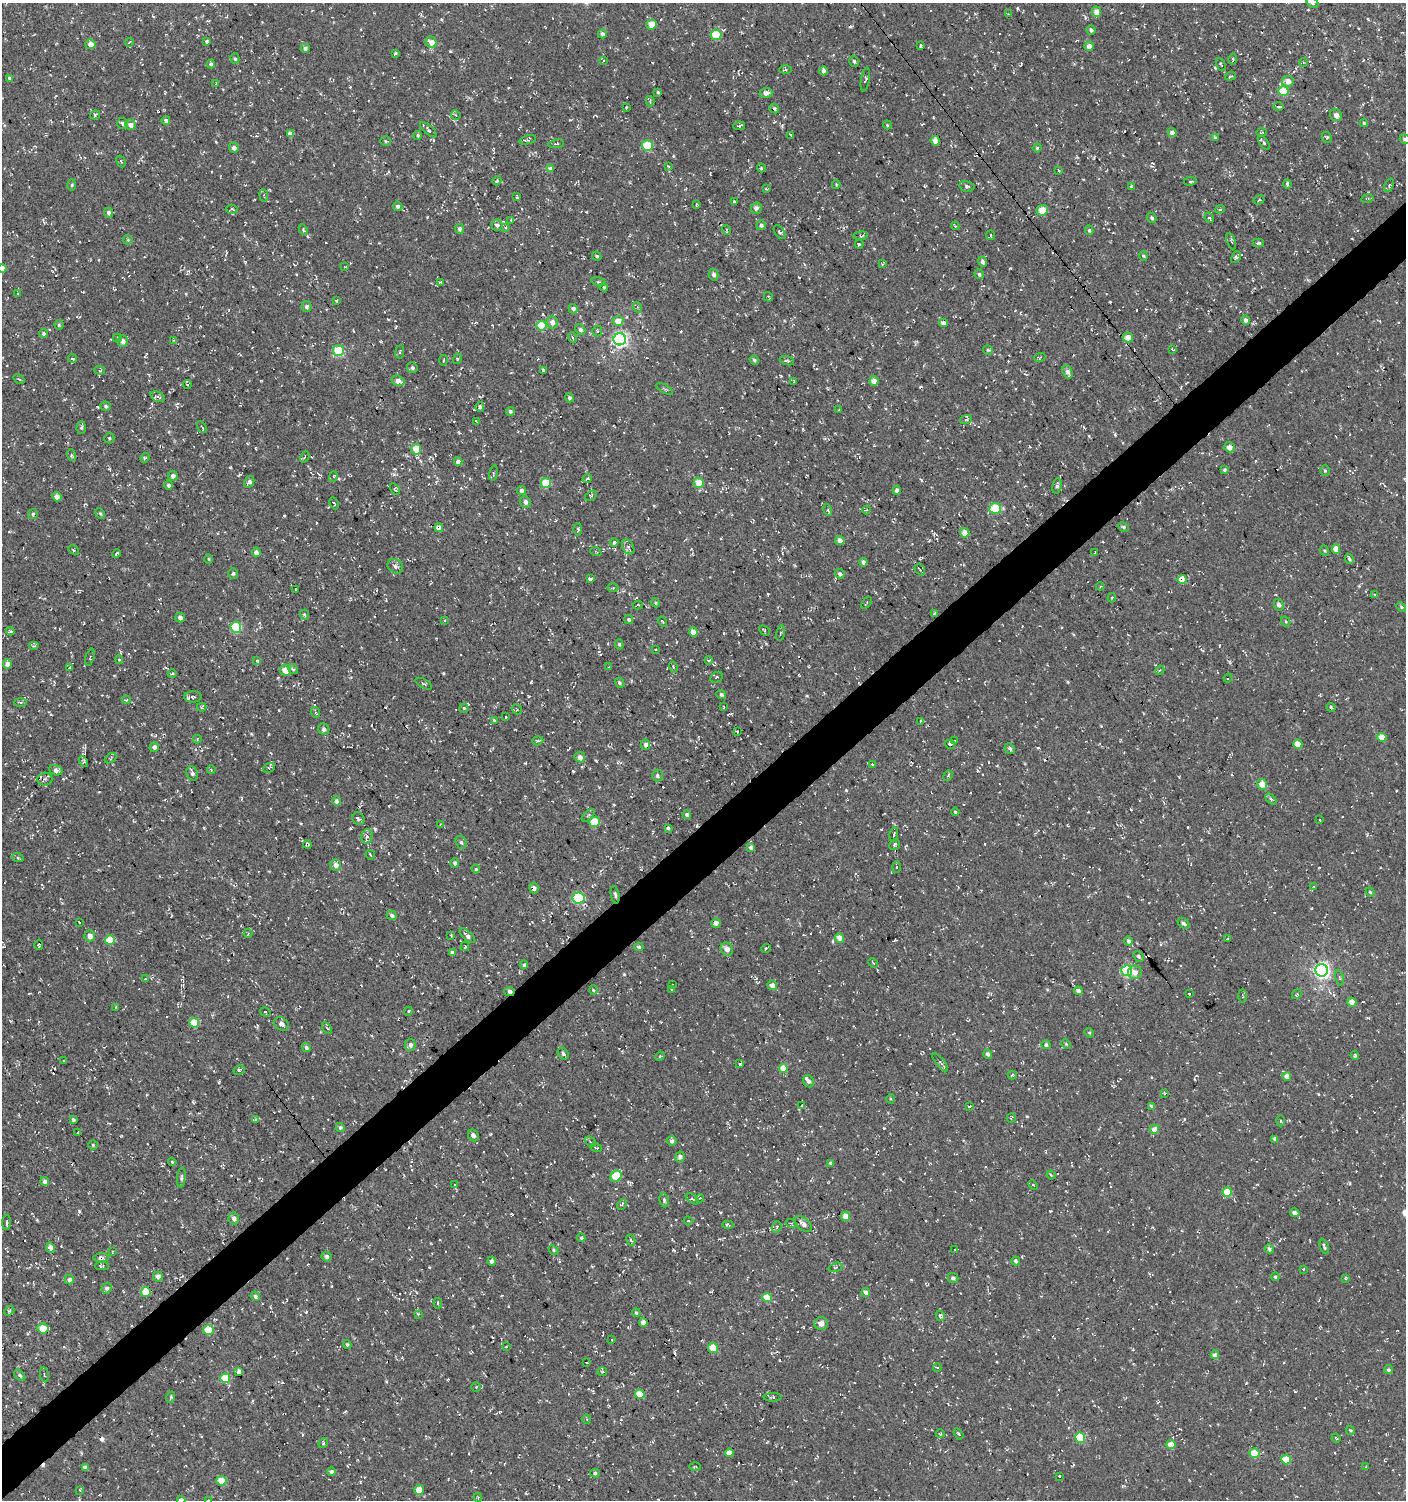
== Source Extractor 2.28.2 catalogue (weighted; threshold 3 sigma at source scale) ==
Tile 7 of 4 x 4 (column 3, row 2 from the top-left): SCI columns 3009-4412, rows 2999-4496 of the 5951 x 5996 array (HDU 1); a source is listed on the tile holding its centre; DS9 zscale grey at full resolution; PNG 1408 x 1502 px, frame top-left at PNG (2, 3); each listed source drawn as its Kron ellipse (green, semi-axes under 4 px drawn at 4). Shown black and unused: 4% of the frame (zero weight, under 3 of 4 exposures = <1% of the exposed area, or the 3 px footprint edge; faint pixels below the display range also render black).
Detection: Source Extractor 2.28.2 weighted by HDU 2 'WHT'; one run over the whole footprint, this tile lists its part. Background -5.00e-04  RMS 0.0054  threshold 0.0242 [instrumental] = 3 sigma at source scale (4.5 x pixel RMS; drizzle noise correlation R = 1.50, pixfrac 1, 0.0396/0.0396 arcsec/px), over >= 5 px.
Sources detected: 781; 64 cosmic-ray / hot-pixel residue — neither listed nor drawn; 2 inside a brighter listed object's ellipse — not listed separately; of the other 715, all 500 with FLUX_AUTO >= 0.53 (the completeness limit of this list) listed and drawn (215 fainter detections not listed), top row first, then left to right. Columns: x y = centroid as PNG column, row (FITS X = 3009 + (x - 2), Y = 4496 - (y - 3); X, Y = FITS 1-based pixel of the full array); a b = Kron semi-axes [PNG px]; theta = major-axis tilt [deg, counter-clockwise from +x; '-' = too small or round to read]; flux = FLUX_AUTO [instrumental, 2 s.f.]
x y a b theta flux
1312 3 6 5 - 1
1096 12 5 4 - 4.4
1008 14 4 3 - 0.55
651 25 5 5 - 7.2
1091 30 4 3 - 1.2
602 34 4 4 - 2
716 35 5 5 - 16
207 41 4 3 - 2.5
129 42 4 3 - 0.65
431 42 6 5 - 4.3
90 44 5 5 - 4.5
921 45 4 3 - 1.2
1089 46 5 4 - 3.5
305 48 4 4 - 1.3
396 53 4 3 - 0.75
235 59 5 4 - 0.85
1233 59 5 3 - 0.67
603 60 4 3 - 0.63
854 61 6 4 -73 1.1
1303 62 4 3 - 0.55
211 64 4 4 - 0.94
1221 64 6 3 -61 0.59
786 70 6 3 1 0.72
823 71 4 3 - 1.7
1230 76 5 4 - 0.64
9 78 4 4 - 1
865 80 12 4 81 1
1288 81 6 5 - 4
216 83 3 3 - 0.54
1283 91 5 5 - 19
658 92 4 3 - 0.72
766 93 6 5 - 2.2
650 101 5 4 - 0.94
1279 106 5 3 - 1.6
626 107 3 2 - 0.56
774 108 5 4 - 1.1
95 115 5 3 - 0.68
456 115 5 4 - 0.65
1336 115 6 5 - 2.7
166 121 4 4 - 1.8
123 123 5 5 - 1.2
1364 123 4 4 - 0.76
131 125 5 5 - 2.8
887 125 4 3 - 0.58
739 126 6 4 9 0.84
428 130 10 4 -42 1.4
1172 132 4 4 - 2.9
1262 132 5 2 - 0.54
290 134 4 4 - 3.2
418 135 4 4 - 0.79
791 135 3 2 - 0.76
1327 137 6 4 -62 0.89
1215 138 4 4 - 1.4
1405 139 5 4 - 1.5
528 140 8 4 15 1
385 141 5 4 - 0.66
935 141 5 4 - 3.7
1264 142 8 4 -57 1.1
556 144 8 2 10 0.73
647 146 5 5 - 21
234 148 5 5 - 2.1
1037 148 4 4 - 0.68
121 162 6 3 -61 0.61
668 166 3 3 - 0.6
761 168 4 3 - 0.62
551 169 4 4 - 3.5
1059 171 4 3 - 0.63
497 181 5 4 - 1
1190 181 6 3 7 0.76
1287 184 4 3 - 1.4
72 185 6 4 88 0.78
836 185 4 3 - 0.6
1389 185 7 4 68 0.99
967 186 7 5 -11 1.2
1131 187 4 3 - 0.61
766 189 3 3 - 0.6
264 195 6 3 -83 0.62
517 197 4 3 - 0.76
1367 198 6 3 10 0.56
1259 200 6 3 33 0.7
734 201 3 3 - 1.4
696 205 4 3 - 0.64
398 206 5 4 - 1.5
756 208 6 5 - 1.8
232 209 6 4 1 0.81
1220 209 4 4 - 0.74
1042 210 6 5 - 8.5
108 213 5 4 - 1.9
1152 218 5 4 - 0.83
1209 218 5 3 - 0.77
511 220 3 3 - 0.54
497 225 5 5 - 1.9
761 225 5 4 - 1.6
955 226 4 3 - 0.61
506 227 4 3 - 1.5
303 229 5 4 - 1.1
460 229 5 4 - 1.8
726 230 5 3 - 0.71
1089 230 5 4 - 0.77
780 232 8 4 -56 1.3
991 235 4 2 - 0.58
861 236 7 4 6 1
128 240 5 4 - 0.69
1231 241 9 3 -69 0.61
1258 243 6 4 1 1.1
859 244 4 3 - 0.8
597 256 5 3 - 0.72
1143 256 5 4 - 0.64
1236 257 6 4 62 0.96
983 262 5 4 - 1.9
882 264 4 3 - 0.57
345 267 3 2 - 0.55
2 268 4 4 - 4.1
979 274 5 4 - 1.1
714 275 6 5 - 2
440 282 3 3 - 0.71
599 282 7 4 -16 0.77
604 287 4 4 - 0.85
18 294 3 3 - 1.1
768 297 5 3 - 0.73
337 300 3 2 - 0.65
306 307 5 5 - 1.8
637 307 5 3 - 0.7
573 309 5 4 - 1.7
1246 320 4 4 - 1.8
618 321 5 5 - 5.3
552 322 6 5 - 3.2
943 323 4 4 - 3.4
59 325 4 4 - 0.68
542 326 5 5 - 23
580 330 6 4 -47 1.4
597 331 5 5 - 0.8
43 333 4 4 - 0.96
1128 337 5 5 - 4.4
117 338 4 4 - 0.75
573 338 5 3 - 0.67
620 339 6 6 - 140
174 340 4 4 - 0.62
122 341 5 5 - 3.4
988 350 5 5 - 0.74
1173 350 4 2 - 0.57
338 351 5 5 - 22
400 352 6 3 82 0.65
1040 357 6 3 20 0.57
72 358 4 3 - 0.73
457 359 5 3 - 0.62
443 360 5 3 - 0.57
754 360 5 4 - 1
787 361 7 3 -18 0.76
412 368 5 5 - 1.2
100 370 5 4 - 0.68
543 370 3 3 - 1.7
1067 372 7 4 -69 2.6
19 379 6 3 -35 0.58
398 381 6 5 - 3.5
874 381 5 4 - 3.8
794 382 3 3 - 1.3
187 384 4 4 - 0.72
665 389 9 3 -29 0.72
158 397 7 5 -22 1.6
569 398 5 4 - 1.2
106 406 5 4 - 1
480 407 5 4 - 1.1
839 410 3 2 - 0.62
510 411 4 4 - 1.1
966 419 6 3 19 0.81
476 421 4 2 - 0.54
81 427 6 5 - 0.95
202 427 6 3 -57 0.74
109 438 5 5 - 0.92
1230 447 5 5 - 2.9
416 449 5 5 - 9.4
71 455 6 3 -71 0.8
305 457 6 3 61 0.81
145 458 5 4 - 0.71
458 461 4 4 - 2.6
1224 470 4 4 - 0.96
1325 471 5 4 - 0.71
493 473 8 3 79 0.67
173 476 5 4 - 2.4
333 476 5 4 - 0.74
587 479 5 4 - 1.3
249 482 6 5 - 2.2
546 483 5 5 - 19
699 483 5 5 - 8.9
169 485 4 4 - 1.6
1057 486 8 4 80 1.4
395 489 6 4 -60 0.68
897 490 4 3 - 2.2
521 491 4 4 - 1.5
591 496 6 4 30 0.75
57 497 5 4 - 2.7
525 502 6 5 - 1.7
334 503 6 2 -64 0.56
995 508 6 5 - 18
828 510 6 3 -74 0.68
866 510 4 3 - 0.71
100 513 5 3 - 0.71
33 514 5 4 - 0.93
1124 527 6 4 -28 0.85
439 528 4 4 - 1.7
578 529 6 4 -89 0.81
965 533 5 4 - 5.5
840 541 5 4 - 3.4
614 543 4 3 - 1.1
628 547 8 5 -63 1.2
1336 549 4 4 - 5.1
74 550 5 3 - 0.64
1325 551 5 3 - 0.58
256 552 5 4 - 2.6
596 552 6 3 -21 0.54
117 553 4 3 - 1
1095 553 3 2 - 0.58
209 559 5 3 - 0.54
1349 559 5 3 - 0.98
863 562 4 4 - 2.1
395 566 8 6 -38 1.8
920 570 6 4 -48 0.99
233 573 5 5 - 1.2
840 574 5 4 - 1.6
590 579 3 3 - 8.7
1182 580 4 4 - 9
1100 586 4 3 - 0.55
613 588 5 3 - 0.68
295 589 3 2 - 0.76
1375 595 4 3 - 0.96
1112 598 4 3 - 0.65
655 603 5 4 - 0.7
866 603 7 2 54 0.59
638 605 5 3 - 1
1279 605 6 4 -72 1.6
1401 607 5 3 - 0.67
934 613 3 2 - 0.63
305 615 5 3 - 0.66
180 617 5 4 - 2.6
445 620 4 3 - 0.58
629 620 5 4 - 1.1
662 622 5 3 - 0.6
1286 622 5 3 - 0.59
236 627 6 5 - 28
764 630 6 3 -44 0.54
10 631 4 4 - 0.88
693 632 4 4 - 4
780 633 8 3 77 0.7
619 644 5 4 - 0.89
33 646 5 4 - 0.84
655 649 3 2 - 0.6
90 657 9 3 74 0.84
119 660 4 4 - 0.75
257 660 4 4 - 0.61
709 660 4 3 - 0.62
7 664 4 4 - 2.8
70 667 4 3 - 0.57
609 667 3 2 - 1.1
673 667 5 3 - 0.58
293 669 5 4 - 1
286 670 5 5 - 7.1
1160 670 5 3 - 0.53
172 674 4 3 - 0.54
716 677 7 5 27 0.85
1228 678 4 3 - 3
619 683 5 4 - 0.97
424 684 9 3 -29 0.74
721 694 5 4 - 1.2
193 697 8 5 1 1.5
126 700 4 4 - 0.57
21 702 6 3 0 0.71
202 707 4 4 - 0.83
724 707 3 3 - 0.54
1331 707 4 3 - 0.74
464 708 4 4 - 0.66
517 709 5 4 - 0.71
315 712 5 3 - 0.61
506 717 3 2 - 0.53
494 720 4 3 - 0.74
921 721 4 2 - 1.1
324 729 6 5 - 1.6
737 732 3 2 - 0.7
1382 737 4 4 - 6.6
197 739 4 3 - 0.7
538 741 6 4 18 0.75
954 741 3 3 - 0.69
950 744 5 3 - 1.1
1298 744 5 4 - 5.2
645 745 5 4 - 1.7
154 747 5 4 - 1.7
1010 749 5 5 - 1.7
580 757 5 5 - 2.7
111 758 6 4 36 0.66
83 762 5 3 - 0.81
873 764 3 3 - 1.3
269 768 6 4 24 1.1
56 770 7 5 -21 1.9
211 770 4 4 - 0.55
192 773 7 5 -65 1.7
657 776 6 5 - 1.3
948 776 5 3 - 0.79
45 779 7 6 - 2.4
1262 784 5 5 - 6.4
1271 799 6 4 -45 0.94
337 801 5 4 - 2.3
955 812 4 4 - 0.59
588 815 8 3 44 0.7
687 815 4 3 - 1.7
358 819 6 5 - 1.5
1320 820 3 2 - 0.53
595 822 5 5 - 12
440 825 4 3 - 0.53
668 828 4 3 - 0.54
894 834 7 3 81 0.71
367 836 7 5 78 1.9
461 842 7 5 -71 1.1
307 844 4 3 - 0.72
895 844 6 5 - 1.1
751 847 4 4 - 1.9
370 855 5 3 - 0.6
18 858 6 3 -19 0.64
455 863 4 4 - 1.7
336 865 5 5 - 2.9
897 867 5 4 - 0.69
476 869 4 4 - 0.68
1313 886 3 2 - 0.53
534 888 5 4 - 2.3
1370 892 4 4 - 0.72
615 895 9 4 -80 1
578 898 6 5 - 37
392 915 5 4 - 1.6
79 922 3 2 - 0.6
716 923 5 4 - 2.1
1184 923 7 4 -41 1.2
248 933 4 4 - 0.58
451 935 3 3 - 0.66
90 936 5 5 - 3.7
467 936 9 4 -41 2.4
839 938 5 4 - 4.3
1228 939 4 2 - 0.63
110 940 5 5 - 12
1129 941 5 4 - 1.4
39 945 5 3 - 1.7
465 946 4 3 - 0.62
639 947 4 3 - 1.1
766 948 5 3 - 1.1
727 949 7 6 - 2.9
452 952 4 4 - 2
1138 956 6 4 -47 1.1
873 963 5 3 - 0.63
524 965 4 3 - 1.1
1322 970 6 6 - 160
1127 971 5 5 - 52
1135 972 7 6 - 3.2
1339 978 8 3 -80 0.89
145 979 3 3 - 0.56
672 985 3 2 - 0.77
772 985 5 4 - 2.8
671 989 3 2 - 0.62
593 990 5 3 - 0.58
1078 991 4 4 - 1.9
509 992 5 4 - 1.8
1189 994 3 2 - 0.74
1297 994 5 4 - 0.74
1242 996 7 3 -89 0.65
1352 1002 4 4 - 5.1
116 1007 4 3 - 0.6
408 1011 4 4 - 0.65
265 1012 5 4 - 0.62
194 1023 5 5 - 16
281 1024 8 6 -36 2
327 1028 6 3 -54 0.74
1089 1033 5 4 - 0.75
1066 1044 5 3 - 0.55
410 1045 6 5 - 2.1
1046 1045 4 4 - 1.2
306 1048 5 4 - 1.1
563 1054 6 5 - 1.2
988 1054 5 4 - 1.5
660 1056 5 3 - 0.55
1355 1056 4 3 - 0.99
64 1061 3 3 - 0.69
940 1062 11 3 -50 0.96
740 1064 3 3 - 4.5
783 1068 4 4 - 8.3
239 1070 6 5 - 1
1012 1075 4 4 - 0.65
1287 1076 4 4 - 4.6
809 1081 6 5 - 1.3
1164 1094 3 3 - 0.62
891 1099 5 3 - 0.55
802 1105 3 3 - 3.7
969 1106 4 3 - 0.69
1151 1106 4 3 - 1.2
1011 1118 5 2 - 0.58
73 1120 4 4 - 0.94
255 1120 4 3 - 0.58
1280 1121 5 3 - 0.6
340 1127 4 4 - 1.3
1154 1129 5 4 - 4.5
78 1132 4 2 - 0.63
473 1135 6 5 - 1.4
1275 1139 4 3 - 1.2
672 1141 5 5 - 1.6
590 1142 6 2 -45 0.62
93 1145 5 4 - 0.75
596 1148 5 2 - 0.62
680 1157 5 4 - 1.6
172 1162 4 3 - 0.53
831 1163 4 3 - 1.2
1051 1175 4 3 - 0.59
616 1176 6 5 - 15
181 1177 10 4 85 1.2
45 1181 4 4 - 2.5
455 1185 3 3 - 1.3
1033 1185 5 4 - 0.6
1227 1192 5 4 - 12
700 1198 4 3 - 0.55
692 1199 7 4 -34 0.93
664 1200 7 4 -80 1.1
622 1205 6 4 51 0.91
1295 1213 5 4 - 2.3
846 1216 4 4 - 4.7
234 1218 6 5 - 1.7
688 1221 5 4 - 0.65
7 1222 7 3 86 0.84
791 1223 5 3 - 0.58
803 1224 10 5 -41 3
728 1225 6 3 -3 0.82
777 1227 6 4 70 0.9
581 1238 4 3 - 0.72
631 1240 6 4 -61 0.86
50 1247 5 4 - 3.5
1324 1247 7 4 -72 0.95
1269 1249 5 4 - 1.6
553 1250 5 4 - 0.8
954 1250 3 3 - 0.97
112 1251 3 3 - 0.53
327 1257 5 4 - 1.7
101 1258 7 4 2 1.7
492 1261 4 4 - 1.3
1016 1261 4 3 - 1.3
102 1266 7 4 -1 0.87
835 1267 7 4 18 0.77
1303 1269 4 2 - 0.56
158 1276 5 4 - 2.9
1275 1277 4 4 - 0.84
953 1278 5 5 - 1.4
1345 1278 4 3 - 0.66
69 1279 5 4 - 2.5
107 1288 5 5 - 1.8
146 1292 5 5 - 17
866 1292 4 4 - 2.2
255 1296 5 4 - 1.4
767 1297 5 4 - 11
438 1303 5 3 - 0.67
9 1311 5 4 - 0.72
636 1313 4 3 - 0.71
418 1314 4 4 - 0.62
940 1316 5 4 - 1.3
643 1322 4 4 - 3.2
821 1323 6 6 - 4.5
43 1328 5 5 - 8.3
208 1330 5 5 - 21
611 1339 3 3 - 1.8
347 1344 4 3 - 0.73
506 1346 4 3 - 0.67
713 1348 5 5 - 9.7
1215 1355 4 4 - 3.5
586 1363 3 2 - 0.54
937 1367 4 3 - 0.53
1388 1370 5 4 - 0.98
602 1371 5 3 - 0.53
239 1372 4 4 - 3.6
20 1375 7 4 -45 1
44 1375 7 2 -81 0.57
225 1378 5 5 - 17
476 1387 5 4 - 0.57
640 1394 5 4 - 8.8
171 1397 6 4 70 0.81
772 1397 9 4 1 1.1
587 1419 4 4 - 0.68
1350 1430 4 4 - 0.81
940 1434 4 4 - 0.53
958 1434 6 3 -57 0.65
1080 1438 5 5 - 24
1336 1438 5 3 - 0.55
323 1443 5 4 - 0.71
1171 1445 4 4 - 6.7
729 1453 4 4 - 3.7
1254 1453 5 5 - 17
1286 1460 5 4 - 11
695 1467 5 3 - 0.55
1366 1467 3 2 - 0.57
85 1468 4 4 - 2.7
331 1472 4 4 - 1.6
595 1473 4 4 - 0.81
1059 1476 3 3 - 0.56
221 1481 5 5 - 10
80 1490 3 3 - 0.65
419 1490 5 4 - 6.8
478 1497 4 3 - 0.67
181 1500 4 4 - 2.4
208 1500 4 3 - 0.63
Overlapping masked pixels (flux is a lower limit): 10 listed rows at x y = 774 108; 106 406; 439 528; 1182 580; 534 888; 615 895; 509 992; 101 1258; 146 1292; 713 1348
Isophote crosses this tile's border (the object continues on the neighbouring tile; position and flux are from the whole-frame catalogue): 5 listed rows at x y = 1312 3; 1405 139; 2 268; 181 1500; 208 1500
Unlisted compact peaks at least as high as the median listed source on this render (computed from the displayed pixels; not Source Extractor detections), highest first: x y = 79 1211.